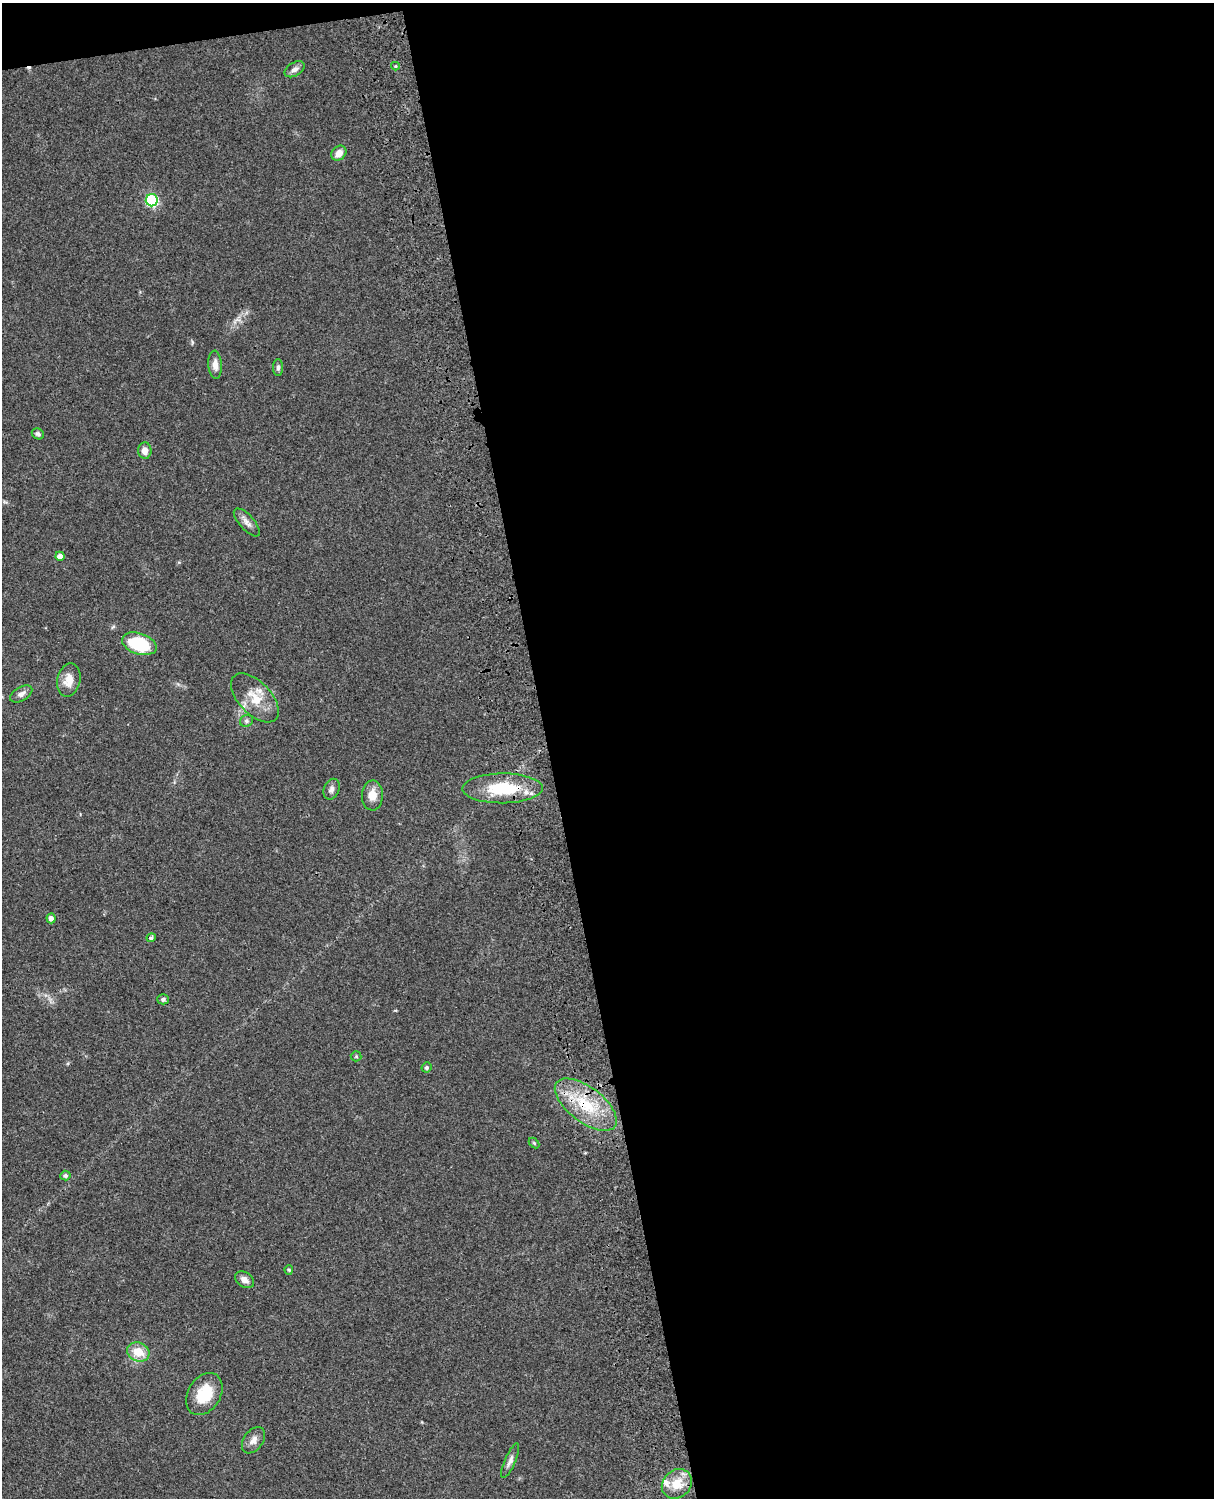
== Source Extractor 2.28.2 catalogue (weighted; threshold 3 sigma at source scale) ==
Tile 4 of 4 x 3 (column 4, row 1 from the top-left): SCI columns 3758-4969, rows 3268-4763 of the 5087 x 4926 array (HDU 1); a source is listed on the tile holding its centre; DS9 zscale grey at full resolution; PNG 1216 x 1500 px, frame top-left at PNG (2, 3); each listed source drawn as its Kron ellipse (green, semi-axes under 4 px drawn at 4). Shown black and unused: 56% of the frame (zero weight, under 3 of 4 exposures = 6% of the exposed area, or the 3 px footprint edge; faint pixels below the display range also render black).
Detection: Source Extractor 2.28.2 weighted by HDU 2 'WHT'; one run over the whole footprint, this tile lists its part. Background 0.104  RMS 0.0065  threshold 0.0292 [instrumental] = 3 sigma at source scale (4.5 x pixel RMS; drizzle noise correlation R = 1.50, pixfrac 1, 0.05/0.05 arcsec/px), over >= 5 px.
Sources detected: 37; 1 cosmic-ray / hot-pixel residue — neither listed nor drawn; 3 inside a brighter listed object's ellipse — not listed separately; the other 33 listed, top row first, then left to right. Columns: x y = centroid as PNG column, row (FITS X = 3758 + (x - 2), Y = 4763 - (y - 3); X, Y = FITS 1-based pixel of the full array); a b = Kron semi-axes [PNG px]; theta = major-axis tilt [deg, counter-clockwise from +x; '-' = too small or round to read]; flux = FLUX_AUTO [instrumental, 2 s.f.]
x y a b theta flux
395 66 4 4 - 0.68
295 69 11 6 30 2.9
339 153 8 6 43 5.2
152 200 6 6 - 73
215 365 14 6 -86 4.4
278 368 8 5 90 1.5
38 434 6 5 - 1.4
145 451 8 6 -86 4.6
247 522 18 7 -48 4
60 556 4 4 - 4.6
139 644 18 10 -18 34
69 680 17 11 77 8.1
21 694 12 7 31 3.2
255 698 30 16 -46 15
246 721 7 5 31 1.4
502 788 40 15 1 34
331 789 11 7 67 2.8
372 795 15 10 88 7.3
51 918 5 4 - 3
151 938 4 4 - 1.4
163 999 6 5 - 1.6
356 1056 5 5 - 0.78
426 1067 5 5 - 1.5
586 1105 36 17 -37 32
534 1143 6 4 -45 0.85
65 1175 5 5 - 1.7
289 1270 5 4 - 0.77
245 1280 10 7 -33 3.7
138 1352 11 9 -21 12
204 1394 23 16 58 20
253 1440 15 9 54 4.5
510 1461 19 5 66 3.3
677 1484 16 13 43 14
Overlapping masked pixels (flux is a lower limit): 2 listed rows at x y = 502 788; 586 1105